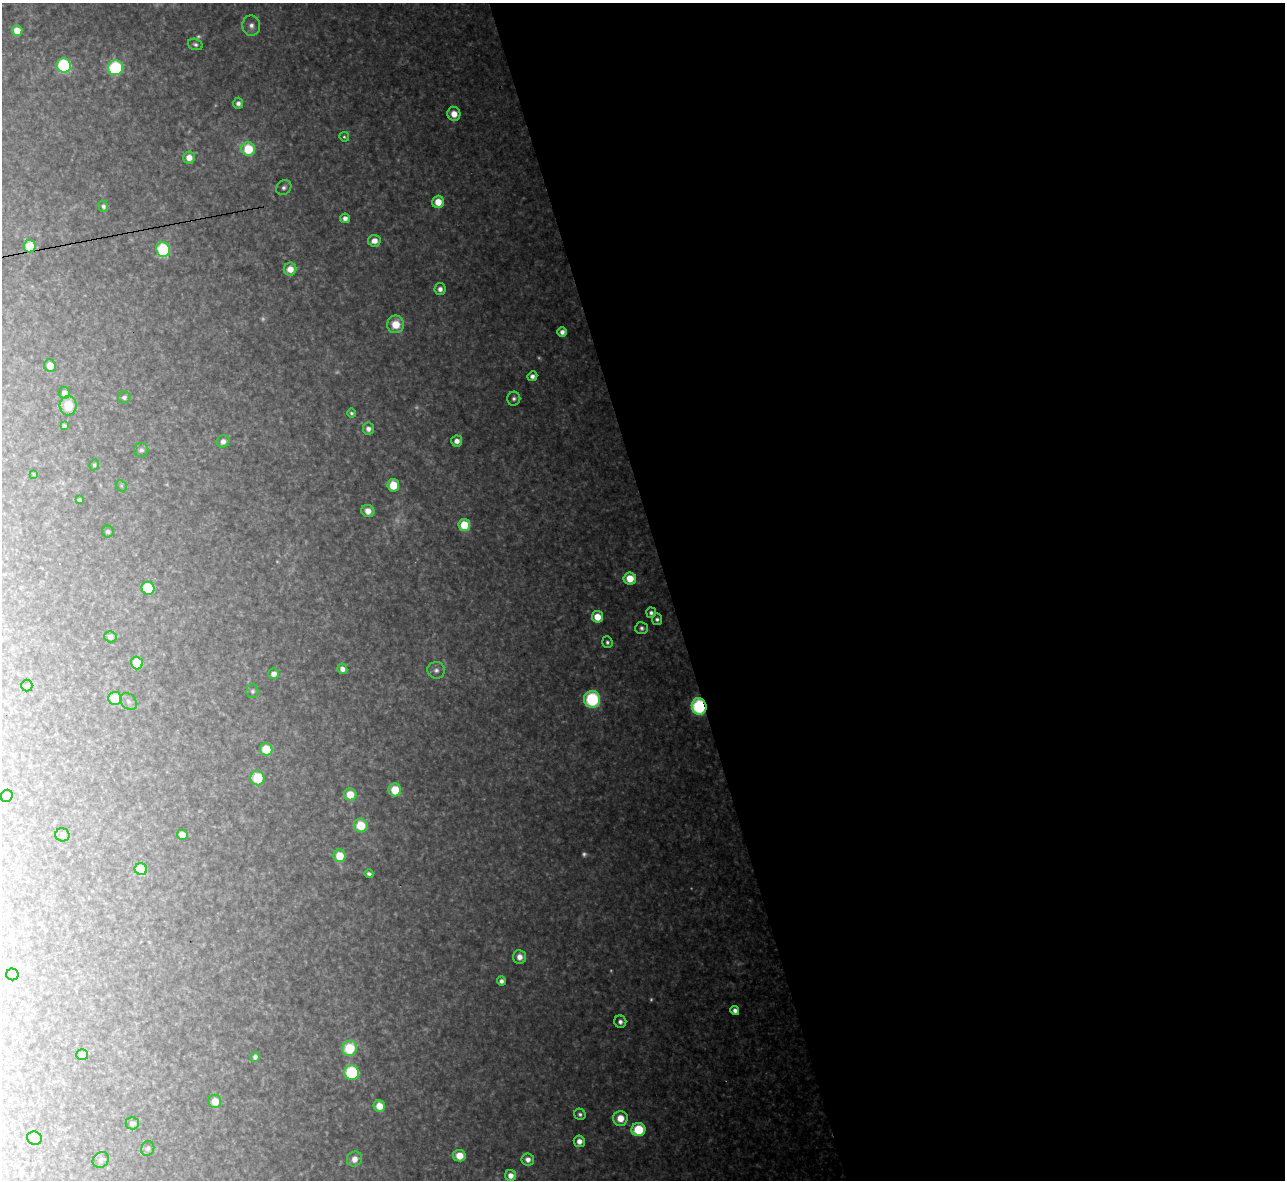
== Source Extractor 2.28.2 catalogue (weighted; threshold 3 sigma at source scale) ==
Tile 8 of 4 x 4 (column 4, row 2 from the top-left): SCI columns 3851-5133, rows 2500-3677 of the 5133 x 5115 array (HDU 1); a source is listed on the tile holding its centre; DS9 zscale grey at full resolution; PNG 1287 x 1182 px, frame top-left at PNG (2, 3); each listed source drawn as its Kron ellipse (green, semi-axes under 4 px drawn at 4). Shown black and unused: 48% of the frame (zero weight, under 3 of 4 exposures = <1% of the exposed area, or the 3 px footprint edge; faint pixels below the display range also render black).
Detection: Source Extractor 2.28.2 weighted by HDU 2 'WHT'; one run over the whole footprint, this tile lists its part. Background 0.317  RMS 0.019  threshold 0.0874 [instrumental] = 3 sigma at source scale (4.5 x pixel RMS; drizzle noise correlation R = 1.50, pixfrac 1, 0.05/0.05 arcsec/px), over >= 5 px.
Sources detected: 103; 10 too faint to see at this stretch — neither listed nor drawn; the other 93 listed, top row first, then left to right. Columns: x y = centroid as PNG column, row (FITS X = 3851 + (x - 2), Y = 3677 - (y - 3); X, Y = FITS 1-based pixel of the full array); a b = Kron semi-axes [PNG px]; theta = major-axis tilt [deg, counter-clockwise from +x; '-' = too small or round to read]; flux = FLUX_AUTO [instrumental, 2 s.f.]
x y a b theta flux
251 26 10 9 - 12
17 31 5 5 - 28
195 44 7 5 -15 5.2
64 65 7 7 - 230
115 68 7 7 - 200
238 103 5 5 - 8.6
454 114 7 6 - 27
344 137 5 4 - 3.3
248 149 7 6 - 81
189 158 6 6 - 19
284 187 8 7 - 6.7
438 202 6 6 - 34
103 206 6 5 - 6.1
345 218 5 5 - 12
374 241 6 6 - 19
30 246 6 6 - 56
163 250 7 7 - 170
290 269 6 6 - 23
440 289 6 5 - 12
396 324 9 8 - 41
562 332 5 5 - 11
50 366 6 6 - 23
532 376 5 5 - 9
64 393 5 5 - 11
124 397 6 6 - 6.1
514 399 7 6 - 7.2
68 406 9 8 - 43
351 413 4 4 - 3.9
64 426 4 4 - 5.3
368 429 6 5 - 10
223 441 6 6 - 10
457 441 5 5 - 13
141 450 7 7 - 6.7
94 465 5 4 - 3.9
34 474 4 3 - 1.8
393 485 6 6 - 55
121 486 6 5 - 2.7
80 500 4 3 - 5.1
368 511 6 6 - 18
464 525 6 6 - 64
108 532 6 6 - 4.3
630 578 6 6 - 41
148 588 6 6 - 94
651 613 5 5 - 7.4
597 617 6 5 - 34
657 619 6 5 - 5.6
642 628 6 6 - 6.5
110 637 6 5 - 7.8
607 642 6 5 - 5
137 663 6 6 - 60
342 669 5 5 - 12
436 670 9 8 - 9
274 674 5 5 - 12
27 686 6 5 - 3.7
252 691 7 6 - 4.5
115 698 7 6 - 67
592 699 8 8 - 180
128 701 9 7 -46 7.9
699 706 8 7 - 210
266 749 6 6 - 54
257 778 7 7 - 68
395 790 6 6 - 50
350 795 6 6 - 34
7 796 6 6 - 24
361 825 7 6 - 60
62 835 7 6 - 10
182 835 5 5 - 20
340 856 6 6 - 44
141 869 6 6 - 56
369 874 4 4 - 5.5
520 957 7 6 - 16
12 974 6 6 - 8.7
501 981 4 4 - 7.6
735 1010 4 4 - 13
620 1022 6 6 - 8.4
350 1048 8 7 - 83
82 1055 6 5 - 18
255 1057 5 4 - 8.6
352 1072 7 7 - 160
215 1101 6 6 - 29
379 1106 6 5 - 29
580 1114 6 5 - 5.7
620 1118 7 7 - 32
132 1123 6 6 - 8.9
638 1130 7 6 - 91
34 1138 7 6 - 14
579 1141 5 5 - 15
148 1148 7 6 - 6.1
459 1156 6 5 - 34
354 1159 8 7 - 17
528 1159 6 6 - 12
101 1160 9 7 41 8.2
511 1175 6 5 - 16
Overlapping masked pixels (flux is a lower limit): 2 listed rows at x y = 30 246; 699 706